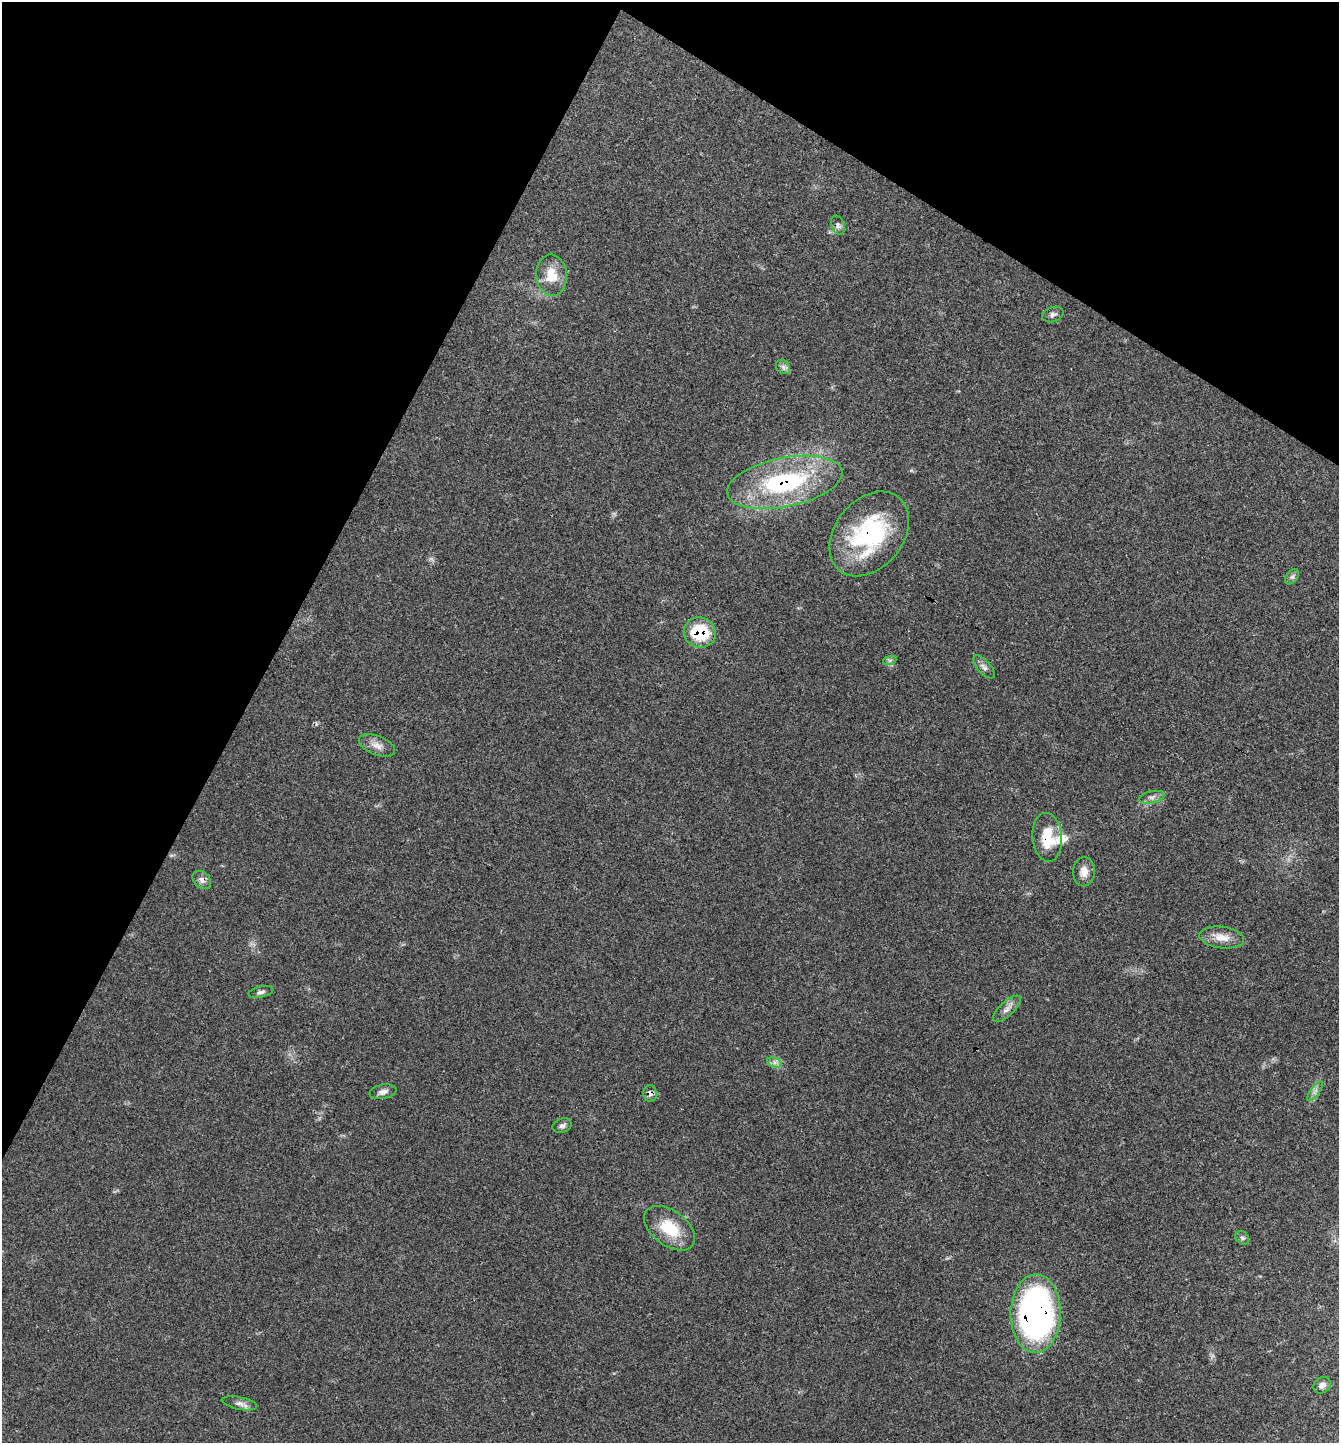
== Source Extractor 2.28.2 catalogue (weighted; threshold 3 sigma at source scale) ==
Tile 2 of 4 x 4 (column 2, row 1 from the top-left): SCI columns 1522-2858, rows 4366-5806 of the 5851 x 5844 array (HDU 1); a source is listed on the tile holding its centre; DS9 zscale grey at full resolution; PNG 1341 x 1445 px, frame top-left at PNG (2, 2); each listed source drawn as its Kron ellipse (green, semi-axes under 4 px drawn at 4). Shown black and unused: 28% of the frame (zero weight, under 3 of 4 exposures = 2% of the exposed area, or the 3 px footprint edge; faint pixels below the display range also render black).
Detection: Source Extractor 2.28.2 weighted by HDU 2 'WHT'; one run over the whole footprint, this tile lists its part. Background 0.0451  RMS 0.0045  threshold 0.0202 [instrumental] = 3 sigma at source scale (4.5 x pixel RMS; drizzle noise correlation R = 1.50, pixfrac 1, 0.05/0.05 arcsec/px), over >= 5 px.
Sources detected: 29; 1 inside a brighter listed object's ellipse — not listed separately; the other 28 listed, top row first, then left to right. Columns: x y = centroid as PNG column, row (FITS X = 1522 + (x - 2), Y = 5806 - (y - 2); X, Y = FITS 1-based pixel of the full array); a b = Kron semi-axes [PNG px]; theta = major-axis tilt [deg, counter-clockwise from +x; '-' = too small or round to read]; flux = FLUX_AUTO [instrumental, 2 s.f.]
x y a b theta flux
838 225 10 6 -67 1.4
552 275 21 15 -85 9.3
1053 315 11 7 21 1.6
783 367 8 6 -47 1.4
785 482 58 24 11 59
869 534 47 34 51 49
1292 577 8 5 53 1.1
700 633 16 15 - 21
890 660 7 4 18 0.83
984 667 14 6 -47 1.9
377 745 19 9 -21 3.8
1152 797 13 6 13 1.9
1047 837 24 15 -85 13
1084 872 14 11 88 3.7
202 880 10 7 -45 2.1
1222 937 22 10 -7 5.8
261 992 12 5 13 1.4
1007 1009 18 7 43 2.7
774 1063 8 4 -18 1.5
1315 1091 12 4 54 1.6
383 1092 13 7 11 2.2
650 1093 8 7 - 2
562 1126 10 7 19 1.5
670 1228 29 17 -37 15
1242 1238 7 6 - 1.1
1036 1314 39 25 90 170
1322 1385 9 7 38 1.9
239 1403 18 6 -11 2.3
Overlapping masked pixels (flux is a lower limit): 7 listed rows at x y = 785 482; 869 534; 700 633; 1047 837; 202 880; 650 1093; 1036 1314